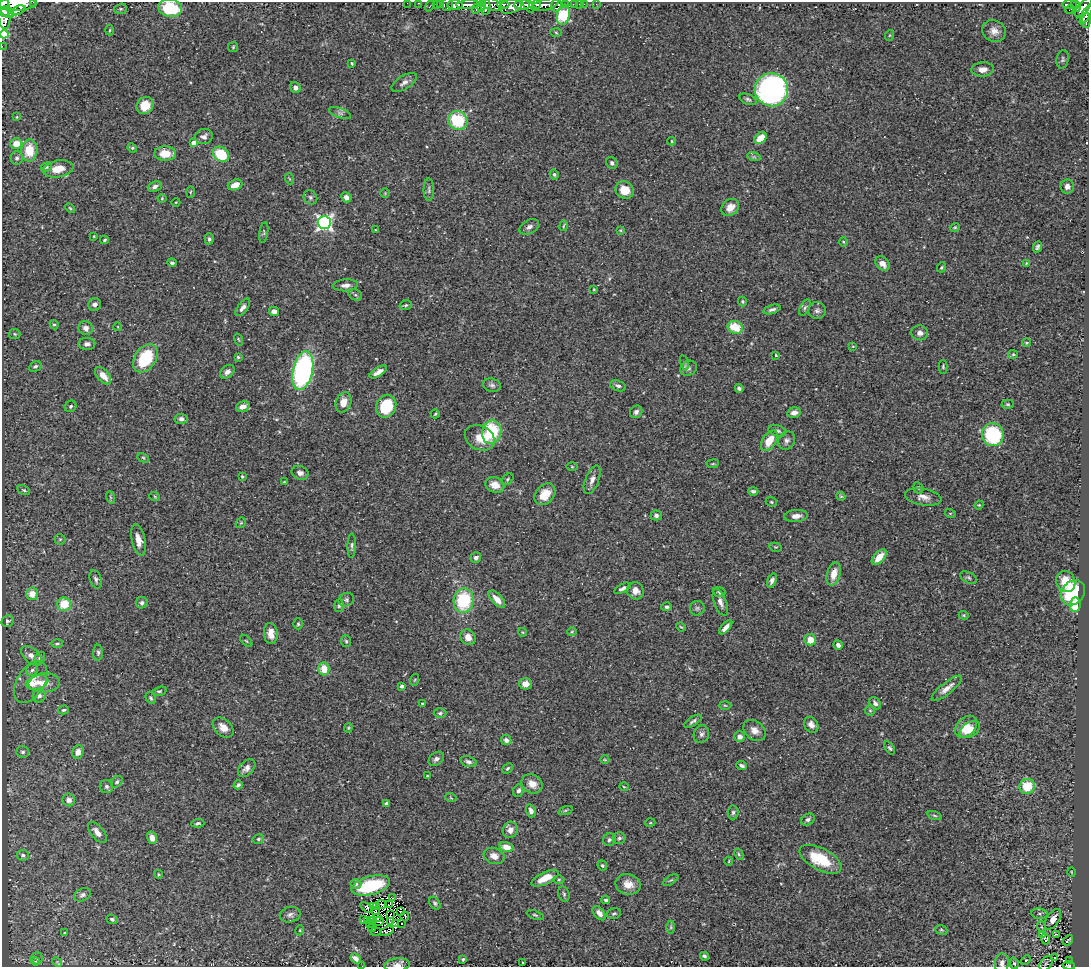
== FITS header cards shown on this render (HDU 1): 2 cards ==
NAXIS1  =                 1087
NAXIS2  =                  965

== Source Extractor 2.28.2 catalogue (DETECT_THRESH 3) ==
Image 1087 x 965 px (HDU 1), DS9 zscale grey, 1 PNG px = 1 image px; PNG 1091 x 969 px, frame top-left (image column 1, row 965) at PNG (2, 2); each listed source drawn as its Kron ellipse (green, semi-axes under 4 px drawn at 4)
Background 0.553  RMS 0.037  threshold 0.111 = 3 sigma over >= 5 px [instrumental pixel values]
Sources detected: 357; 4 with non-positive FLUX_AUTO (blend fragments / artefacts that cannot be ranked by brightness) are neither listed nor drawn; the other 353 listed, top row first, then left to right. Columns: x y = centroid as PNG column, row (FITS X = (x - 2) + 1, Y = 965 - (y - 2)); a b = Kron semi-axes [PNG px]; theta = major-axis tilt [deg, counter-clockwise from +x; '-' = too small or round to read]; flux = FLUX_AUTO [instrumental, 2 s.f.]
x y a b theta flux
34 2 3 2 - 41
407 3 2 2 - 11
419 3 3 2 - 21
18 4 19 7 2 3700
436 4 2 2 - 8.4
447 4 6 6 - 58
503 4 6 4 1 410
536 4 4 3 - 470
565 4 3 2 - 100
574 4 4 2 - 32
579 4 2 2 - 7.1
584 4 2 2 - 5.9
596 4 3 2 - 8.6
441 5 4 3 - 22
455 5 8 4 -2 1400
468 5 12 4 2 1400
492 5 9 6 -19 590
522 5 8 5 0 2100
528 5 8 3 -57 1100
545 5 14 5 14 1400
557 5 6 5 - 370
1070 5 7 3 0 190
430 6 5 3 - 81
481 6 5 3 - 320
1076 6 7 3 -73 180
4 7 10 6 -88 3800
486 7 7 3 79 430
510 7 11 7 13 1600
1084 7 12 5 52 590
170 8 12 9 -10 110
477 8 6 3 60 350
121 9 6 5 - 4.2
1070 9 5 2 - 15
18 10 7 3 24 580
8 12 7 5 -37 2200
1086 14 11 3 63 420
563 15 10 6 79 370
4 18 11 6 -87 1900
1086 21 7 3 84 220
110 30 5 3 - 2.6
994 31 12 10 -32 18
556 33 6 4 -4 3.3
4 34 4 4 - 99
890 35 5 3 - 2.6
2 46 2 2 - 7.7
233 47 5 5 - 3.1
1062 59 9 6 79 5.4
352 63 3 2 - 2.5
983 69 11 7 3 17
404 82 14 7 32 12
295 87 6 5 - 12
771 90 17 16 - 840
748 99 9 5 -24 5.9
145 106 9 8 - 46
340 113 11 5 -21 8.1
17 117 4 3 - 1.7
458 120 10 9 - 120
204 137 9 7 14 12
760 138 7 5 42 36
672 141 4 4 - 2.5
194 143 4 4 - 26
16 144 6 5 - 30
132 148 5 4 - 3.2
29 150 11 8 86 59
165 154 11 7 -2 44
221 154 9 7 -36 93
754 157 7 4 -17 4.7
17 158 7 6 - 7.2
612 163 6 5 - 6.3
46 167 5 4 - 3.5
58 169 15 8 10 34
554 174 5 4 - 4.2
290 179 5 3 - 2.5
235 185 7 5 18 25
155 186 7 5 22 8.6
1067 186 7 6 - 11
429 190 11 5 -89 6.7
625 190 9 8 - 38
190 192 5 3 - 2.3
385 193 5 5 - 2.7
310 197 7 6 - 5.7
346 197 5 4 - 12
162 198 4 4 - 2.6
176 202 4 3 - 1.9
730 207 10 7 39 21
70 208 6 3 -45 2.7
324 222 6 6 - 720
564 226 5 2 - 2.3
529 227 10 6 29 9.4
955 227 5 3 - 2.6
375 230 2 2 - 1.4
620 230 4 3 - 2.4
264 232 10 3 81 3.7
94 236 3 2 - 1.7
209 239 5 4 - 4.8
104 240 4 3 - 3.7
843 242 5 3 - 2.3
1037 247 6 4 65 5.4
172 263 4 3 - 4.5
1026 263 4 2 - 2
883 264 8 6 -45 17
941 267 5 4 - 3.3
345 285 12 6 5 13
594 289 4 4 - 2.1
355 295 7 5 -21 5.9
742 302 5 3 - 2.9
95 304 6 6 - 11
406 305 6 4 16 3.7
243 307 10 5 52 9.9
805 308 9 4 63 5.9
772 309 9 4 18 6.9
274 311 5 4 - 9.9
817 311 9 8 - 9.1
54 325 5 4 - 3.6
118 327 4 3 - 1.6
735 327 7 6 - 52
86 328 7 6 - 9.9
920 333 8 7 - 12
15 334 6 5 - 3.5
238 339 6 2 -71 2.2
1026 343 4 4 - 2.6
87 344 8 6 1 8.8
853 346 4 2 - 1.7
1013 354 5 4 - 3.2
776 355 4 3 - 2.2
238 357 4 3 - 3.2
145 358 15 10 57 120
684 363 8 4 -75 3.9
35 366 6 5 - 5.4
943 367 7 4 90 3.4
688 368 9 7 32 7.7
303 371 20 10 77 540
227 372 8 6 43 11
378 372 10 4 33 16
103 376 10 5 -49 26
492 385 9 6 -15 7.3
618 386 8 5 -20 7
739 388 4 3 - 4.9
343 402 10 7 69 28
1008 404 6 4 -2 3.4
71 406 6 5 - 4.8
386 406 11 9 60 98
243 407 7 5 19 18
636 412 7 5 46 9.2
794 413 7 5 14 12
435 414 4 2 - 2.9
181 419 7 5 -5 7.2
777 431 9 5 -16 6.5
492 432 12 9 76 150
993 435 11 10 - 190
480 438 15 12 -27 39
769 441 11 6 57 42
787 441 9 8 - 9.8
143 458 6 4 -30 3.4
713 464 6 3 8 2.4
572 467 5 3 - 2.4
300 473 8 6 -21 10
242 477 4 4 - 3.2
507 479 7 5 42 3.9
592 480 15 6 68 14
284 482 4 2 - 2.5
495 485 9 7 -22 29
918 488 6 5 - 3.6
24 490 7 4 -27 4.1
753 491 5 4 - 6.4
545 494 12 9 50 37
841 496 4 3 - 2.6
110 497 6 4 -71 3.5
155 497 5 3 - 2.4
923 497 18 8 -10 20
771 502 6 4 -22 3.5
979 505 4 4 - 2.3
950 513 5 3 - 2.3
656 515 5 5 - 6
796 516 12 6 4 17
241 523 6 4 43 2.8
60 539 5 5 - 3.2
138 540 16 6 -78 22
352 546 12 4 89 5.9
775 547 6 4 -10 3.5
879 557 9 5 47 35
476 558 5 5 - 9.3
834 574 12 6 75 30
969 578 9 5 -28 5.5
96 579 9 5 -72 7.4
772 580 7 4 71 9
1066 581 11 9 -65 40
623 588 9 4 26 7.4
635 591 9 8 - 18
719 592 6 5 - 4.2
1073 593 13 11 51 140
32 594 6 6 - 30
497 599 11 5 -47 21
346 600 8 6 24 7
464 601 12 10 83 150
720 602 14 6 -69 14
142 603 6 5 - 6.8
64 604 7 6 - 57
1075 605 7 5 85 44
339 606 6 4 85 4.1
667 607 5 4 - 5.7
697 608 7 7 - 6.7
964 615 5 4 - 3.2
8 621 6 5 - 4.8
298 624 5 4 - 3.5
681 627 5 3 - 2.5
726 627 8 4 49 13
522 632 4 3 - 2
572 632 4 4 - 2.7
271 634 10 7 -85 23
468 637 8 7 - 20
810 640 6 5 - 31
246 641 7 3 -45 2.5
346 641 6 5 - 4.2
57 643 6 3 1 3.6
838 645 5 4 - 8.2
98 653 8 5 -89 5.4
31 656 12 7 -43 15
40 658 6 5 - 6.2
324 669 6 5 - 36
32 670 6 5 - 5.2
414 680 6 3 69 2.8
31 682 23 13 59 44
37 682 11 7 16 16
44 683 15 9 6 26
525 684 6 5 - 20
402 686 4 3 - 5.9
947 688 19 6 39 19
159 691 7 4 14 3.9
39 696 7 6 - 8.5
151 698 6 4 -62 4.2
875 703 7 5 -51 7.4
422 704 3 2 - 2.5
725 705 6 4 -1 2.9
63 710 5 4 - 3.9
870 710 5 4 - 3.3
440 713 6 4 2 4.6
693 721 10 4 32 6.4
811 725 8 6 -57 14
223 727 12 8 -42 21
966 727 12 9 46 44
348 728 4 4 - 2.8
754 730 12 9 -39 17
970 730 11 7 31 25
701 734 9 7 67 9.1
740 737 5 5 - 9.1
506 740 5 5 - 9.2
890 748 7 4 -57 4.4
23 752 6 6 - 5.6
78 752 7 5 71 16
436 759 8 6 36 8.4
605 760 4 3 - 2
468 762 8 5 -18 7.1
742 765 5 3 - 5.5
247 768 10 6 46 12
507 768 6 4 44 3.7
427 776 3 2 - 2
117 782 6 5 - 5.9
532 784 11 9 -33 26
238 785 4 3 - 4.8
1027 786 8 7 - 72
106 787 7 6 - 6.3
624 787 5 3 - 2.2
518 791 6 5 - 8.2
451 798 5 3 - 2.4
69 800 6 6 - 14
386 804 4 3 - 6.2
565 810 7 3 19 2.9
531 811 6 5 - 11
733 812 7 5 86 5.5
935 816 7 3 -19 3.3
808 819 7 5 31 7.8
198 823 7 4 7 4.3
650 823 5 3 - 2.5
510 830 8 7 - 16
97 832 12 6 -50 19
152 838 6 5 - 16
619 838 6 6 - 5.6
258 839 6 4 15 4.2
609 840 6 6 - 5.9
506 847 7 5 -16 27
739 854 6 4 -62 3.7
23 855 6 5 - 6.1
494 856 11 8 -20 18
820 859 23 11 -27 100
729 861 4 2 - 1.9
602 865 5 4 - 4.1
1071 872 5 3 - 2
158 874 4 3 - 2.6
545 878 14 6 25 33
559 880 5 3 - 3.1
671 880 8 3 32 3.6
356 884 5 4 - 5.4
628 884 13 10 -13 29
371 886 20 9 14 140
564 894 8 5 -75 5.2
83 895 9 6 25 8.6
393 898 3 2 - 8.4
606 900 4 3 - 5.1
435 903 7 5 -54 4.6
382 904 4 2 - 3.9
389 905 3 2 - 1.4
373 906 3 2 - 0.5
377 906 3 2 - 0.42
366 907 7 3 -35 12
375 911 4 2 - 0.12
401 912 2 2 - 0.72
599 913 8 5 -49 13
614 913 7 5 16 5.4
1040 914 8 5 -6 6.4
290 915 10 7 13 9.7
390 915 3 2 - 1.5
535 915 9 4 -18 4.3
405 916 5 2 - 2.2
378 918 2 2 - 2.6
112 919 6 4 -21 5.2
1053 919 11 6 57 21
363 920 3 2 - 5.7
372 920 4 3 - 1.9
367 921 4 2 - 4.6
378 921 6 2 1 4.8
390 921 4 2 - 3.2
370 924 3 2 - 3.1
396 924 2 2 - 2.3
402 924 2 2 - 1.8
372 927 5 3 - 2.4
671 927 6 4 -90 4.2
1042 927 6 3 -69 3.2
300 930 5 3 - 2.4
941 930 6 4 -22 3.4
387 931 7 4 24 8.4
376 932 5 2 - 1.4
64 933 4 2 - 1.8
1042 934 3 3 - 21
1056 934 4 2 - 2
1045 939 5 4 - 50
1068 940 6 2 39 3.5
705 956 5 3 - 4.9
36 958 6 6 - 4.5
356 958 6 4 -39 15
1055 958 3 2 - 4.7
463 959 3 3 - 2.8
1026 960 5 4 - 2.7
35 961 4 2 - 2
1070 961 3 2 - 14
57 962 5 4 - 2.6
522 962 2 2 - 1.6
1002 963 10 7 85 11
1014 963 6 4 -72 4.4
1046 963 8 5 53 4.5
397 965 13 6 7 13
1069 965 6 3 -7 43
362 966 2 2 - 13
At the frame edge (FLAGS 8, measured only in part): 15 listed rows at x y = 34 2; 407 3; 419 3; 18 4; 4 7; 170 8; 1086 14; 4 18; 1086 21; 4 34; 2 46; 1002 963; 397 965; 1069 965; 362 966
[4 non-positive-flux detections neither listed nor drawn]